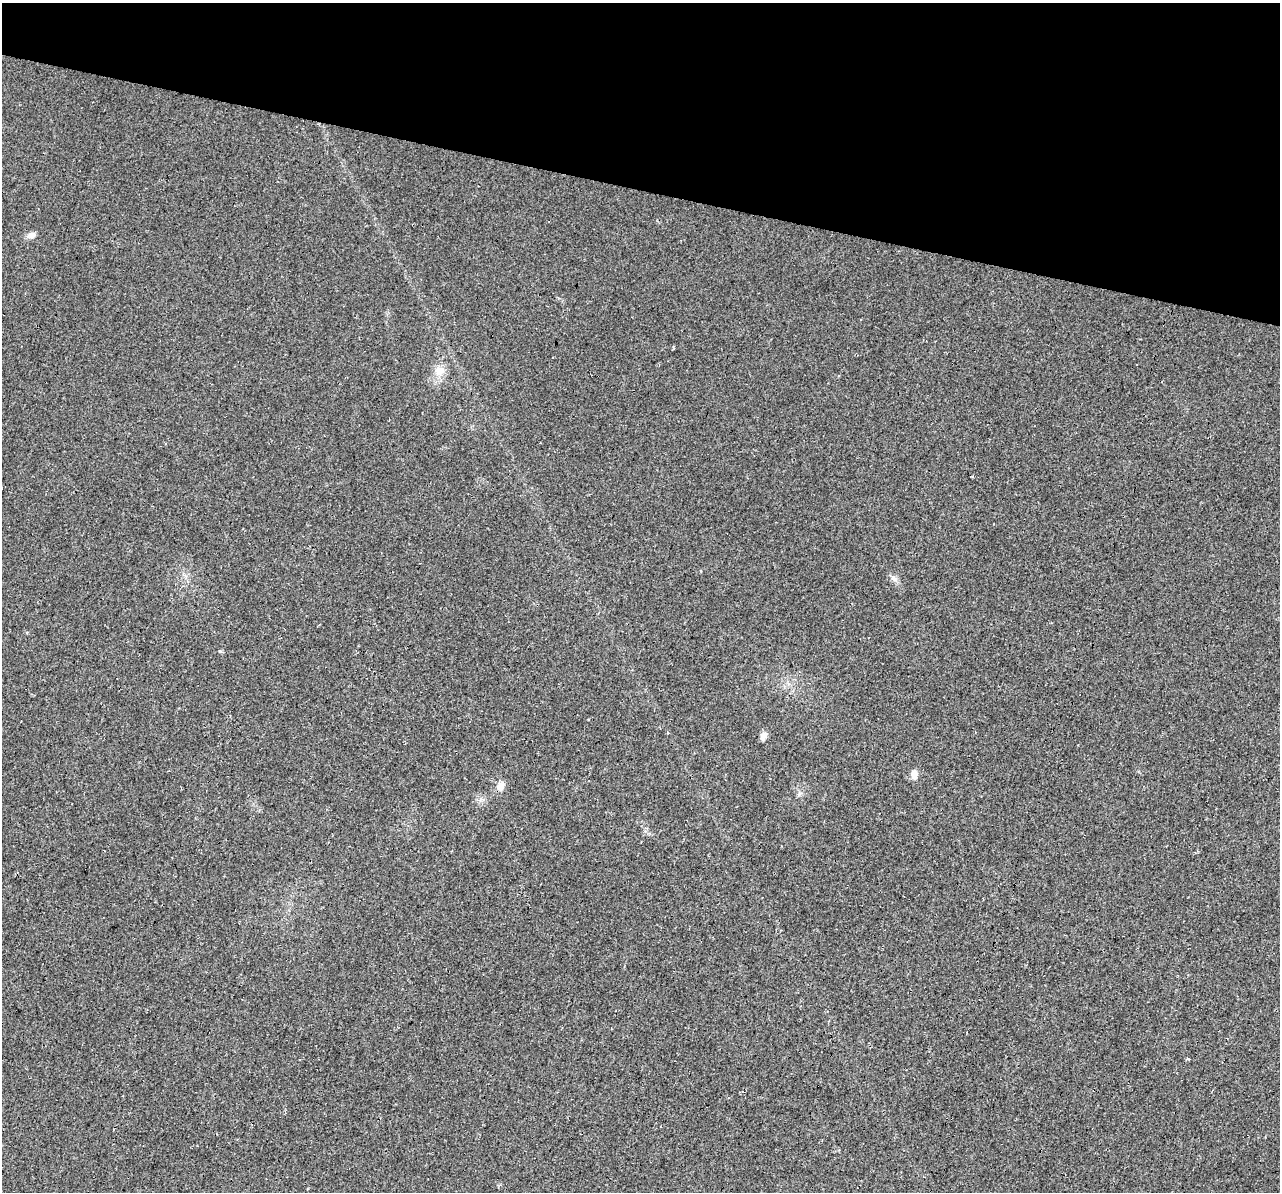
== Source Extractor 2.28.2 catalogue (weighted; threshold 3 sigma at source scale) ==
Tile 2 of 4 x 4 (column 2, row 1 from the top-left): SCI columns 1303-2580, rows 3908-5097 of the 5152 x 5375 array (HDU 1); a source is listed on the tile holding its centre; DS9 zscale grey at full resolution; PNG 1282 x 1194 px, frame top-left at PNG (2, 3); no overlay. Shown black and unused: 16% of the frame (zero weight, under 3 of 4 exposures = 5% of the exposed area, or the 3 px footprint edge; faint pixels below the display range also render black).
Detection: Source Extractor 2.28.2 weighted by HDU 2 'WHT'; one run over the whole footprint, this tile lists its part. Background 0.0162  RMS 0.0068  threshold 0.0305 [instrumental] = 3 sigma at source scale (4.5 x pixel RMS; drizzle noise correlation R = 1.50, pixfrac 1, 0.0396/0.0396 arcsec/px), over >= 5 px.
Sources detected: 8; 1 cosmic-ray / hot-pixel residue — not listed; the other 7 listed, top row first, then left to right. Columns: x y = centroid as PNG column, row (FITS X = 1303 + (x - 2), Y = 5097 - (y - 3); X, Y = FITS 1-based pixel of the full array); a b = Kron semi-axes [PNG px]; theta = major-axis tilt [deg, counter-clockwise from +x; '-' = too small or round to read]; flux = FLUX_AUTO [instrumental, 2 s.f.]
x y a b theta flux
31 235 11 7 23 2.9
439 371 13 12 - 7.3
893 578 8 5 -45 2
220 651 5 4 - 0.89
763 736 9 7 50 3.4
914 775 11 8 -89 4.1
500 786 13 9 52 4.2